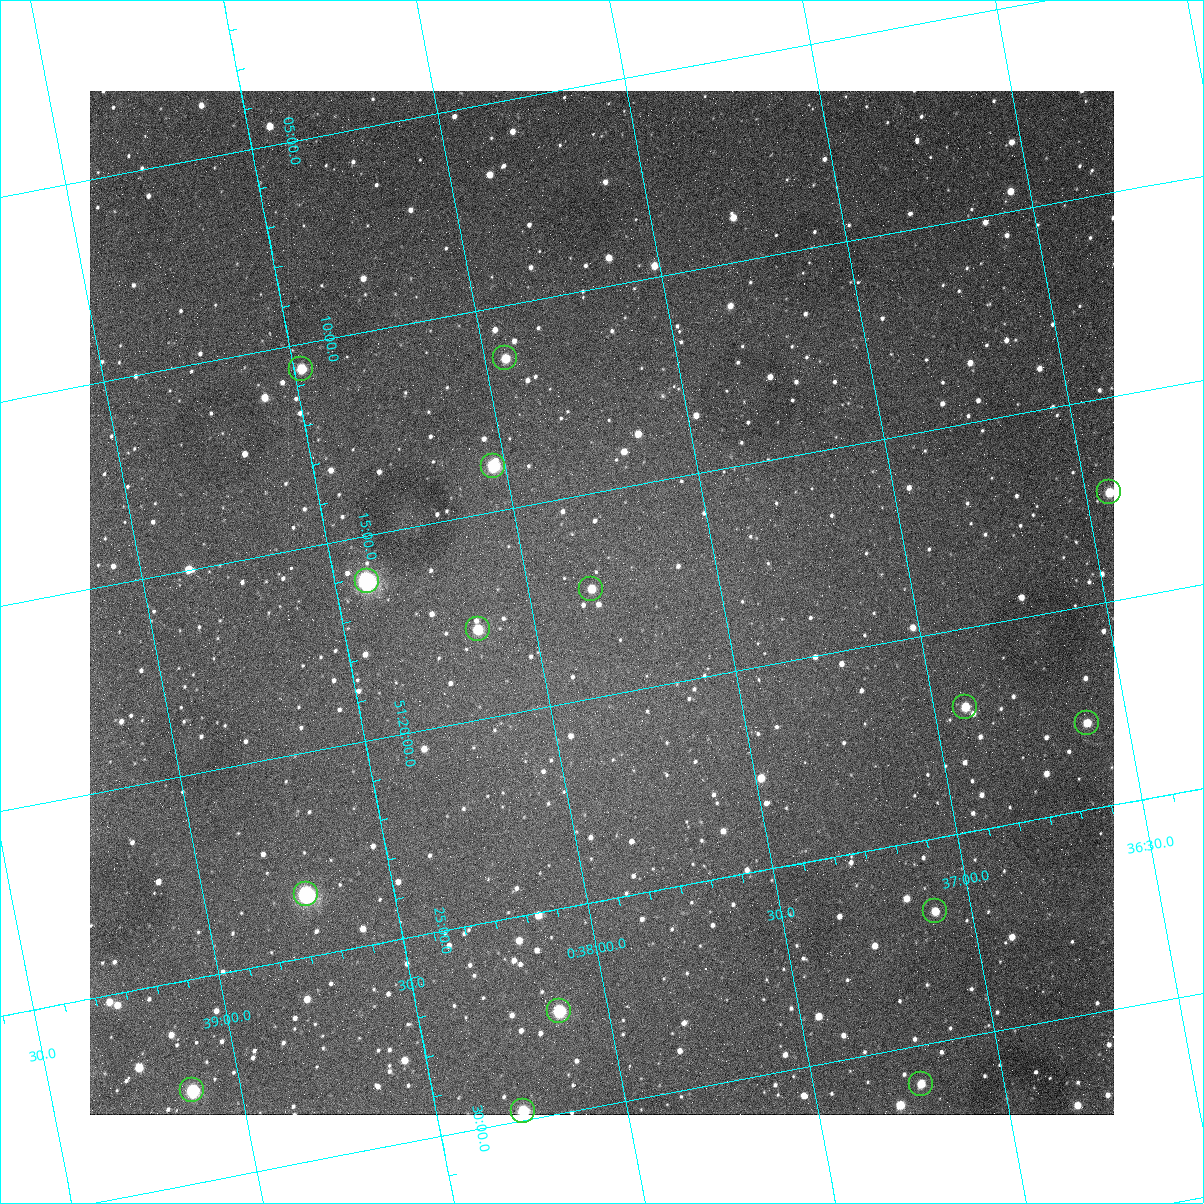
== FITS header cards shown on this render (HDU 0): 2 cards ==
NAXIS1  =                 1024
NAXIS2  =                 1024

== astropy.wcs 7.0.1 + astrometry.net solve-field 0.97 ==
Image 1024 x 1024 px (HDU 0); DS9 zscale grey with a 90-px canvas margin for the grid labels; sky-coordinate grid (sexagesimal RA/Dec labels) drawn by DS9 from the SOLVED WCS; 15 Tycho-2 reference stars matched to detected sources circled (green)
Header WCS: none
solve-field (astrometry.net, Tycho-2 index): SOLVED blind (the file carries no WCS)
Solved WCS: RA---TAN-SIP/DEC--TAN-SIP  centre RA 00:37:49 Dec +51:18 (9.45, +51.30 deg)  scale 1.49 arcsec/px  FOV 25.5' x 25.5'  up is -169 deg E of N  parity flipped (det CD > 0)
(file carries no celestial WCS; the grid is the blind solution)
Tycho-2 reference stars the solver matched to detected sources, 15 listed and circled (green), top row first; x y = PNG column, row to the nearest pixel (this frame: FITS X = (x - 90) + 1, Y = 1024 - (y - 91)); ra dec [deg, ICRS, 3 dp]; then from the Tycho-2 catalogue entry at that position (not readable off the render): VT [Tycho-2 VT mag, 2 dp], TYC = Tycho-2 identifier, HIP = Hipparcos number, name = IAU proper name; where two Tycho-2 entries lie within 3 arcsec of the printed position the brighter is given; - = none
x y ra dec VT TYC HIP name
505 358 9.486 +51.188 10.87 3261-2086-1 - -
301 369 9.620 +51.177 10.71 3261-2090-1 - -
493 466 9.507 +51.231 9.24 3261-2068-1 - -
1109 492 9.110 +51.289 10.95 3261-2033-1 - -
367 581 9.604 +51.268 7.70 3261-1879-1 3018 -
591 589 9.459 +51.289 11.04 3261-1703-1 - -
478 629 9.538 +51.296 10.24 3261-1493-1 - -
965 707 9.229 +51.365 11.03 3261-2198-1 - -
1087 723 9.152 +51.381 11.06 3261-1519-1 - -
306 894 9.683 +51.391 7.88 3261-1837-1 - -
935 911 9.274 +51.446 10.91 3261-1253-1 - -
559 1011 9.532 +51.458 9.03 3261-1423-1 - -
921 1084 9.305 +51.516 11.13 3261-2117-1 - -
192 1090 9.782 +51.462 9.45 3261-1155-1 - -
523 1111 9.568 +51.496 9.95 3261-2018-1 - -